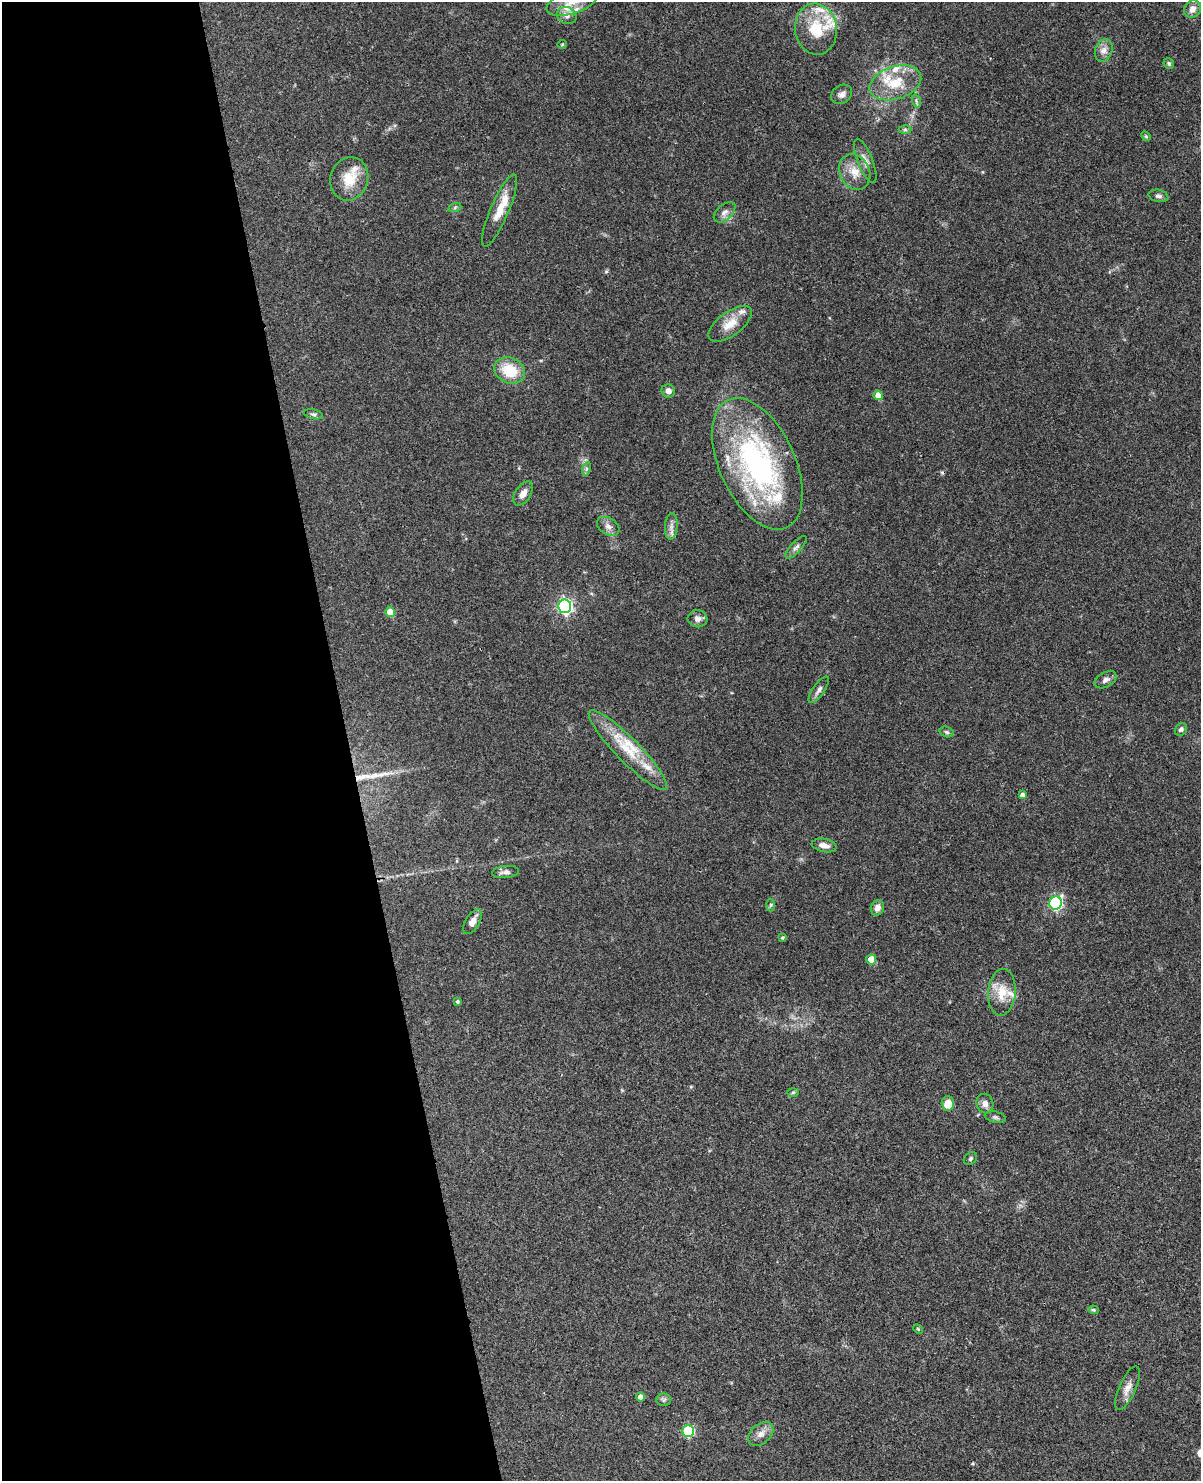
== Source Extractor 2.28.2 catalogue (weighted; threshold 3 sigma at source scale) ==
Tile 5 of 4 x 3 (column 1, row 2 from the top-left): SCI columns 49-1247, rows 1737-3215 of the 4892 x 4840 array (HDU 1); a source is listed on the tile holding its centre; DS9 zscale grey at full resolution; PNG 1203 x 1483 px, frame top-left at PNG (2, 2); each listed source drawn as its Kron ellipse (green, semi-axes under 4 px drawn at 4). Shown black and unused: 29% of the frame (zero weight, under 3 of 4 exposures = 5% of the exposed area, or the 3 px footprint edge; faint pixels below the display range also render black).
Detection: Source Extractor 2.28.2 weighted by HDU 2 'WHT'; one run over the whole footprint, this tile lists its part. Background 0.0858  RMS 0.0058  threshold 0.0261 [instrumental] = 3 sigma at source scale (4.5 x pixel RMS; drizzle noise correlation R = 1.50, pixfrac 1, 0.05/0.05 arcsec/px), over >= 5 px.
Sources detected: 76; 1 cosmic-ray / hot-pixel residue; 1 long thin detection or spike segment (spike, bleed or trail) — neither listed nor drawn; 13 inside a brighter listed object's ellipse — not listed separately; the other 61 listed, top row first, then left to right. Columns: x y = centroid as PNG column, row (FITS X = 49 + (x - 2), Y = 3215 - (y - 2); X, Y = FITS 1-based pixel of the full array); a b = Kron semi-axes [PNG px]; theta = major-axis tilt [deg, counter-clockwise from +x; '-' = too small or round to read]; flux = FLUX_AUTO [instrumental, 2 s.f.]
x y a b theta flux
572 2 27 12 19 12
1192 9 9 8 - 3.7
567 16 10 8 -29 3.2
816 29 25 21 -84 21
562 44 4 4 - 0.58
1104 50 11 8 71 3.6
1169 63 5 5 - 1.2
895 83 26 16 18 17
842 94 11 9 36 2.7
916 101 7 4 -72 0.93
905 129 6 4 0 0.89
1146 136 5 4 - 0.67
865 161 23 7 -69 4.4
855 172 18 15 -64 8.7
349 179 22 19 72 14
1158 196 10 6 -12 1.7
455 207 7 4 20 0.95
500 210 39 9 67 12
725 212 13 7 42 3
730 324 25 12 36 9.2
510 370 16 12 -26 18
668 391 7 6 - 3.2
878 395 5 4 - 6.3
313 414 10 4 -12 1.3
757 464 70 38 -65 130
586 469 7 4 72 1
523 493 13 7 57 4.5
608 526 12 8 -33 3.2
671 526 13 6 85 3
796 547 14 5 46 2.2
565 606 7 6 - 130
390 612 5 5 - 11
698 619 10 8 -6 2.9
1106 680 12 7 29 2.4
819 690 16 6 55 2.4
1181 729 7 5 46 1.8
947 732 7 5 -17 1.1
628 750 54 12 -45 21
1022 795 4 4 - 2.3
824 845 12 6 -12 4
505 872 13 6 6 2.5
1056 903 6 6 - 83
771 905 6 4 88 0.86
877 908 8 6 68 2.9
472 922 14 7 59 4.2
783 938 4 4 - 0.86
871 960 5 5 - 12
1002 992 23 13 85 11
457 1001 4 4 - 0.93
793 1092 6 4 2 0.73
948 1103 7 6 - 8.3
985 1104 10 8 -71 3.2
995 1117 10 5 -14 1.5
970 1159 7 5 47 1.1
1093 1310 5 4 - 0.77
918 1329 5 4 - 0.65
1127 1388 23 8 66 4.8
640 1397 4 4 - 3.3
664 1400 7 6 - 1.3
688 1431 6 5 - 49
761 1434 14 9 40 4.3
Isophote crosses this tile's border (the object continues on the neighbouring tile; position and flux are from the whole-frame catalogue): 1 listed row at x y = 572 2